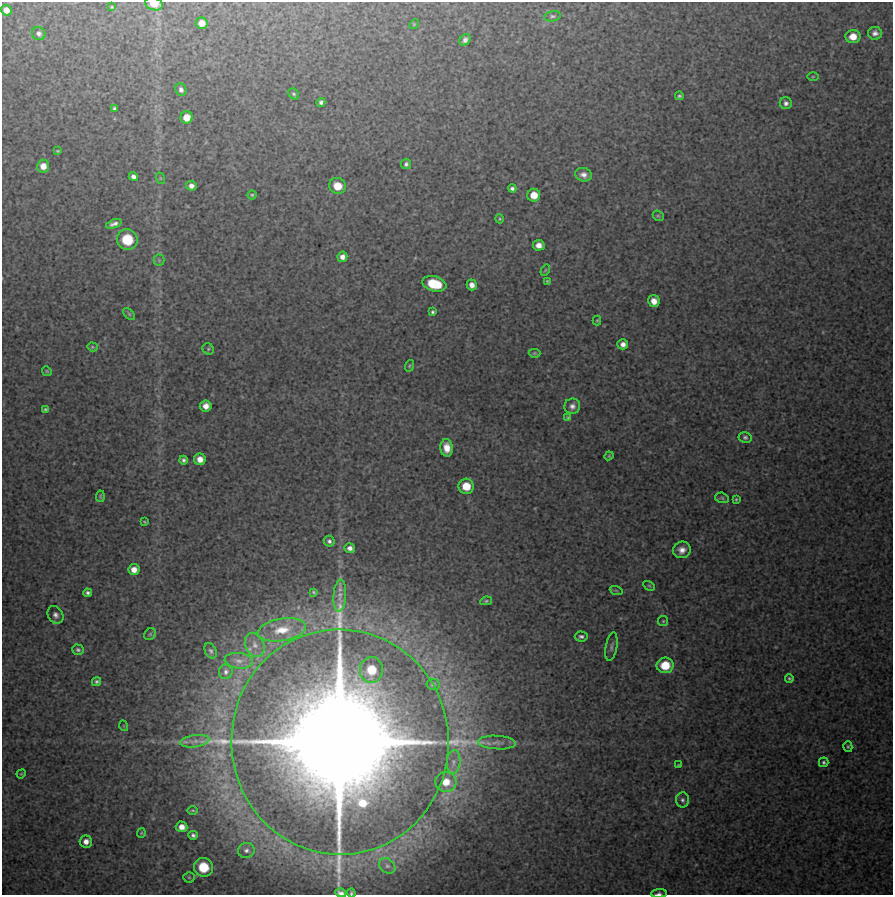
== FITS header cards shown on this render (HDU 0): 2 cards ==
NAXIS1  =                  891 /Length X axis
NAXIS2  =                  893 /Length Y axis

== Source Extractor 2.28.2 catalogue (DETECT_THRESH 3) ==
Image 891 x 893 px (HDU 0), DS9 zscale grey, 1 PNG px = 1 image px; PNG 895 x 897 px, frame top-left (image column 1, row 893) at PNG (2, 2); each listed source drawn as its Kron ellipse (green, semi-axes under 4 px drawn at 4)
Background 5750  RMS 350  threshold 1040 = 3 sigma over >= 5 px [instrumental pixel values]
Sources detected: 113; all 113 listed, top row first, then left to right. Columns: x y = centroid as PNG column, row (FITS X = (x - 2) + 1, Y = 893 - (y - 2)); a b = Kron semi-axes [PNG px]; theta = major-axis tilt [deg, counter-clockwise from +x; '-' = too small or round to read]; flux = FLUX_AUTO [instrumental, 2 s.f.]
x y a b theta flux
154 4 9 6 -13 2.9e+05
112 7 4 4 - 2.4e+04
6 10 5 5 - 1.6e+05
552 16 8 5 9 4.9e+04
202 23 6 6 - 2.1e+05
414 24 5 4 - 2.5e+04
875 33 7 6 - 1.0e+05
39 34 7 6 - 7.2e+04
853 37 7 6 - 2.9e+05
465 40 6 5 - 8.4e+04
813 77 5 3 - 2.5e+04
181 90 6 5 - 9.0e+04
294 94 6 5 - 4.4e+04
679 96 4 3 - 4.2e+04
321 102 4 4 - 7.1e+04
786 103 6 6 - 8.2e+04
114 108 4 3 - 4.4e+04
187 117 6 6 - 2.7e+05
58 151 3 2 - 2.4e+04
406 164 5 5 - 5.9e+04
43 166 6 6 - 2.1e+05
583 175 8 6 -14 1.3e+05
133 177 5 4 - 9.3e+04
160 178 6 4 -71 2.7e+04
191 186 5 5 - 1.1e+05
338 186 8 7 - 3.6e+05
512 189 4 4 - 6.0e+04
252 195 4 4 - 3.2e+04
534 195 6 6 - 3.0e+05
658 216 6 5 - 3.5e+04
500 219 5 3 - 2.6e+04
114 224 8 4 20 9.8e+04
127 240 10 10 - 7.7e+05
539 245 6 5 - 1.6e+05
342 257 5 5 - 1.3e+05
159 260 5 5 - 3.8e+04
545 270 6 4 59 2.7e+04
547 281 3 3 - 2.5e+04
434 284 12 7 -15 8.1e+05
472 285 5 5 - 1.4e+05
654 301 6 5 - 2.1e+05
432 312 4 3 - 4.2e+04
129 314 7 4 -46 3.8e+04
597 320 5 4 - 2.4e+04
623 344 5 5 - 1.2e+05
92 347 5 4 - 2.8e+04
208 349 6 5 - 3.3e+04
534 353 6 4 1 3.1e+04
409 366 6 4 72 3.0e+04
47 371 5 4 - 2.9e+04
206 406 6 5 - 1.8e+05
572 406 8 7 - 1.1e+05
45 409 4 3 - 3.2e+04
568 418 4 3 - 3.5e+04
745 437 6 5 - 5.3e+04
447 448 9 6 -85 2.7e+05
609 456 4 4 - 2.5e+04
200 459 6 5 - 2.0e+05
184 460 4 4 - 6.2e+04
466 486 7 7 - 4.1e+05
100 496 6 4 86 3.3e+04
722 498 7 5 -16 4.3e+04
736 499 4 3 - 3.0e+04
144 522 4 3 - 2.1e+04
329 541 5 5 - 6.7e+04
350 548 5 5 - 1.1e+05
682 550 9 8 - 1.8e+05
134 570 5 5 - 1.8e+05
649 586 6 4 -30 3.0e+04
616 590 6 4 -19 3.2e+04
314 592 3 2 - 2.6e+04
88 593 4 4 - 6.1e+04
340 596 16 6 86 1.5e+05
486 601 6 4 10 3.8e+04
55 615 9 7 -60 1.0e+05
663 621 5 5 - 3.0e+04
282 630 24 11 10 5.1e+05
150 634 6 5 - 4.3e+04
581 636 6 5 - 6.4e+04
255 645 12 9 -66 1.9e+05
611 647 14 5 79 8.1e+04
78 650 6 5 - 5.2e+04
211 651 8 5 -63 6.0e+04
239 661 14 8 -6 1.8e+05
665 665 8 8 - 5.1e+05
371 670 13 11 86 5.8e+05
226 672 7 7 - 7.3e+04
789 678 4 3 - 3.5e+04
97 681 4 4 - 5.2e+04
433 684 6 5 - 4.8e+04
124 726 5 3 - 2.1e+04
195 741 15 6 8 1.5e+05
340 742 113 108 -87 6.9e+07
497 743 19 7 -3 1.6e+05
848 747 5 4 - 3.4e+04
454 762 12 7 86 1.4e+05
824 762 5 4 - 4.0e+04
679 765 4 2 - 2.6e+04
21 774 5 3 - 2.1e+04
446 782 10 10 - 3.5e+05
682 800 7 6 - 6.6e+04
193 810 5 2 - 2.4e+04
182 827 6 5 - 1.7e+05
141 833 5 4 - 2.7e+04
193 835 4 4 - 5.5e+04
86 841 6 6 - 1.4e+05
246 850 8 7 - 9.3e+04
387 866 9 7 -43 8.4e+04
203 867 9 9 - 6.7e+05
189 877 5 5 - 3.4e+04
341 893 5 3 - 7.5e+04
351 893 4 3 - 2.9e+04
659 893 8 4 5 5.2e+04
At the frame edge (FLAGS 8, measured only in part): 4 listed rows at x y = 154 4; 341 893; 351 893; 659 893